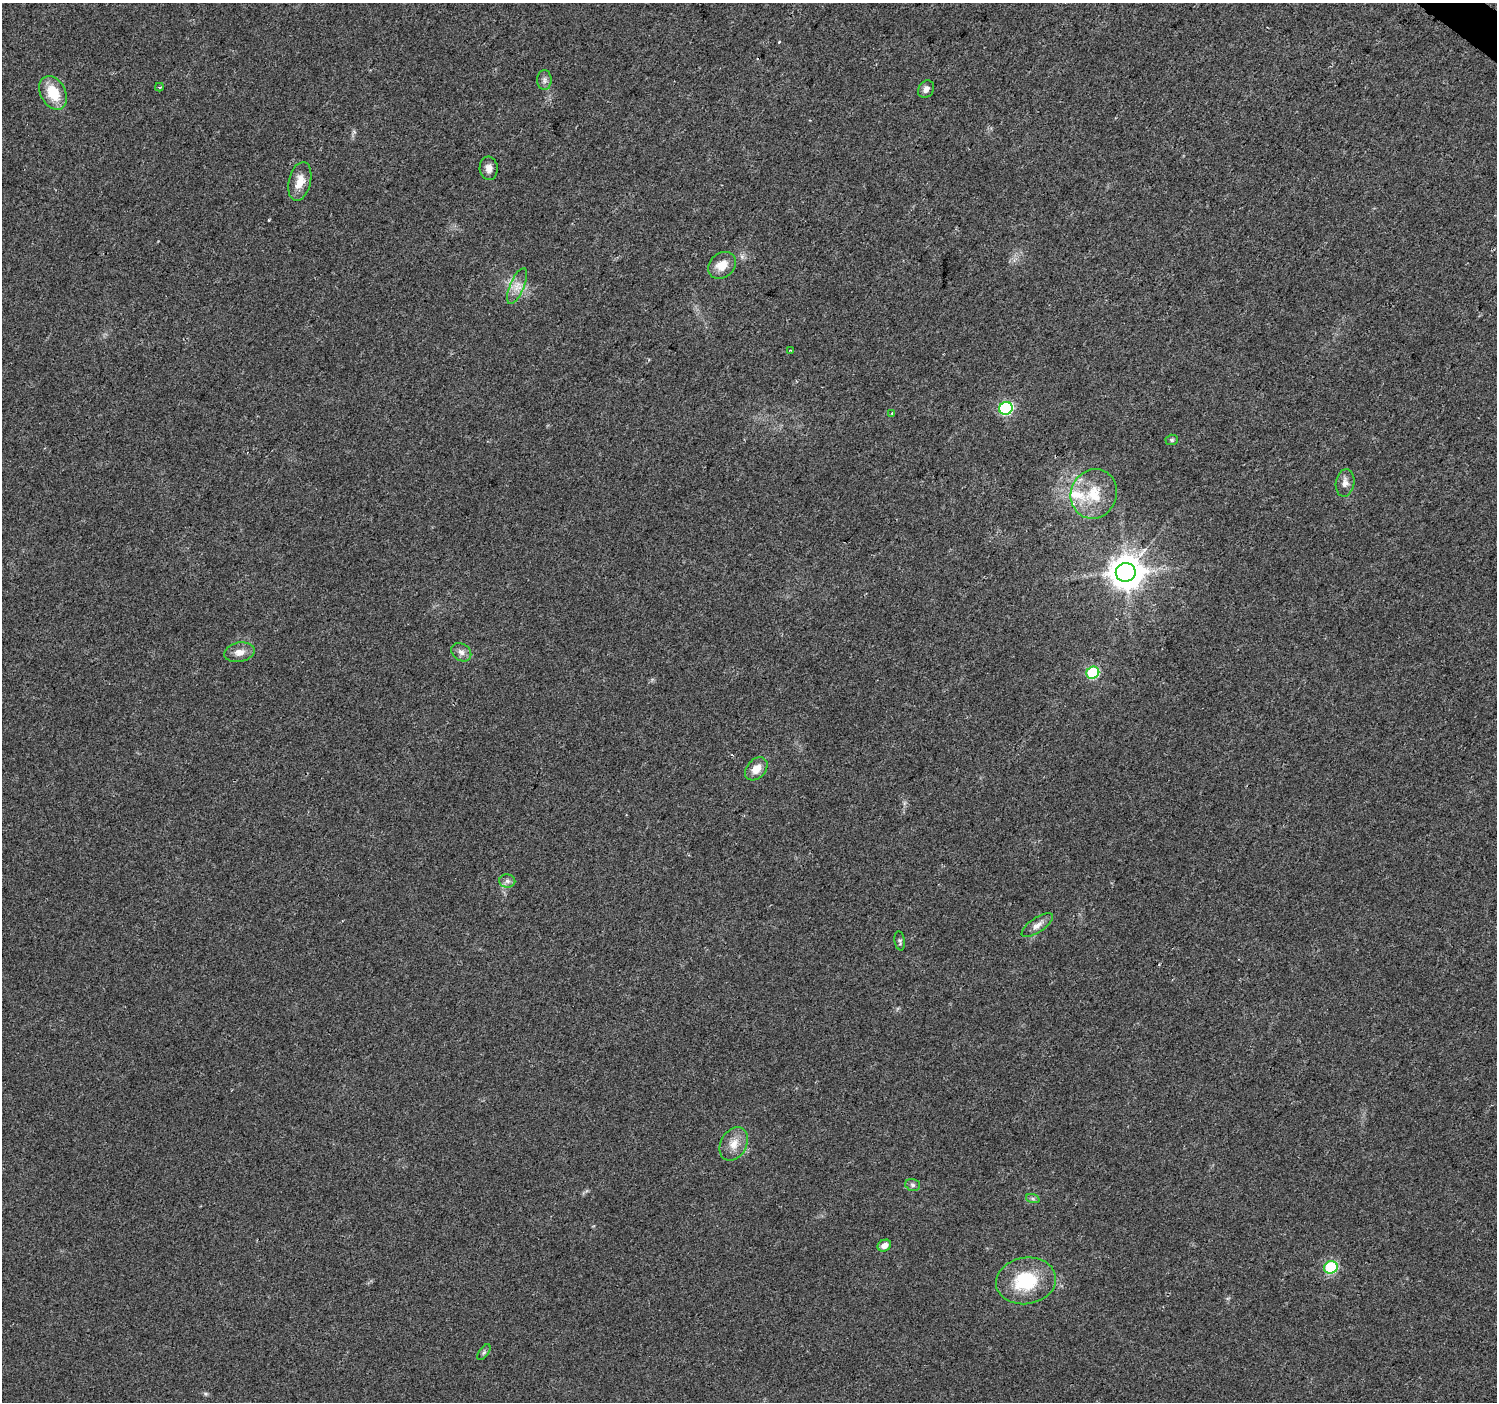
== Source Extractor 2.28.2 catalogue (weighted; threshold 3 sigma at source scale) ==
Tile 10 of 4 x 4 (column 2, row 3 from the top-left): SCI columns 1504-2998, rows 1643-3042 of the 5988 x 6020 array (HDU 1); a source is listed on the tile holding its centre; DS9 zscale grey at full resolution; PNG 1499 x 1404 px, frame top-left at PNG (2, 3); each listed source drawn as its Kron ellipse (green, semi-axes under 4 px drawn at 4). Shown black and unused: <1% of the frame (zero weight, under 2 of 3 exposures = <1% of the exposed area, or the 3 px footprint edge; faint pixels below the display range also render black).
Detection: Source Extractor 2.28.2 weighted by HDU 2 'WHT'; one run over the whole footprint, this tile lists its part. Background 0.0475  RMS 0.0062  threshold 0.0279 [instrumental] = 3 sigma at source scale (4.5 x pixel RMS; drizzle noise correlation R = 1.50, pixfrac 1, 0.0396/0.0396 arcsec/px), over >= 5 px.
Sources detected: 33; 3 cosmic-ray / hot-pixel residue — neither listed nor drawn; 1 inside a brighter listed object's ellipse — not listed separately; the other 29 listed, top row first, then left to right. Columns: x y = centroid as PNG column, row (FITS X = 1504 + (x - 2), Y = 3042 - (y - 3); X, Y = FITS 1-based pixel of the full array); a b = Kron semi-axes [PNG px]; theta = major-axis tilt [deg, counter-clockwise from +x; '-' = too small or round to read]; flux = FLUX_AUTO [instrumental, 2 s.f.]
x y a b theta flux
544 80 10 7 90 2.4
159 87 4 4 - 0.87
926 89 9 7 58 3.5
53 93 18 12 -61 17
489 168 12 9 -85 4
300 181 20 11 76 8.8
722 265 15 12 39 8.4
517 286 19 7 67 5.7
790 350 4 3 - 0.58
1006 408 7 6 - 80
892 413 4 4 - 0.74
1172 440 6 5 - 1
1345 483 14 9 81 4.1
1094 494 25 23 69 21
1126 572 10 9 - 1300
239 652 15 9 11 5.2
461 652 11 8 -35 3.3
1093 673 6 6 - 54
756 769 13 9 48 7.2
507 881 8 6 0 2
1037 925 18 7 35 4.4
900 941 9 5 -80 1.3
734 1144 18 13 60 8.1
913 1185 7 5 -16 1.4
1033 1199 7 4 -19 1.2
884 1246 7 5 26 4.4
1331 1267 7 6 - 57
1026 1281 30 23 9 35
484 1352 9 4 54 1.3